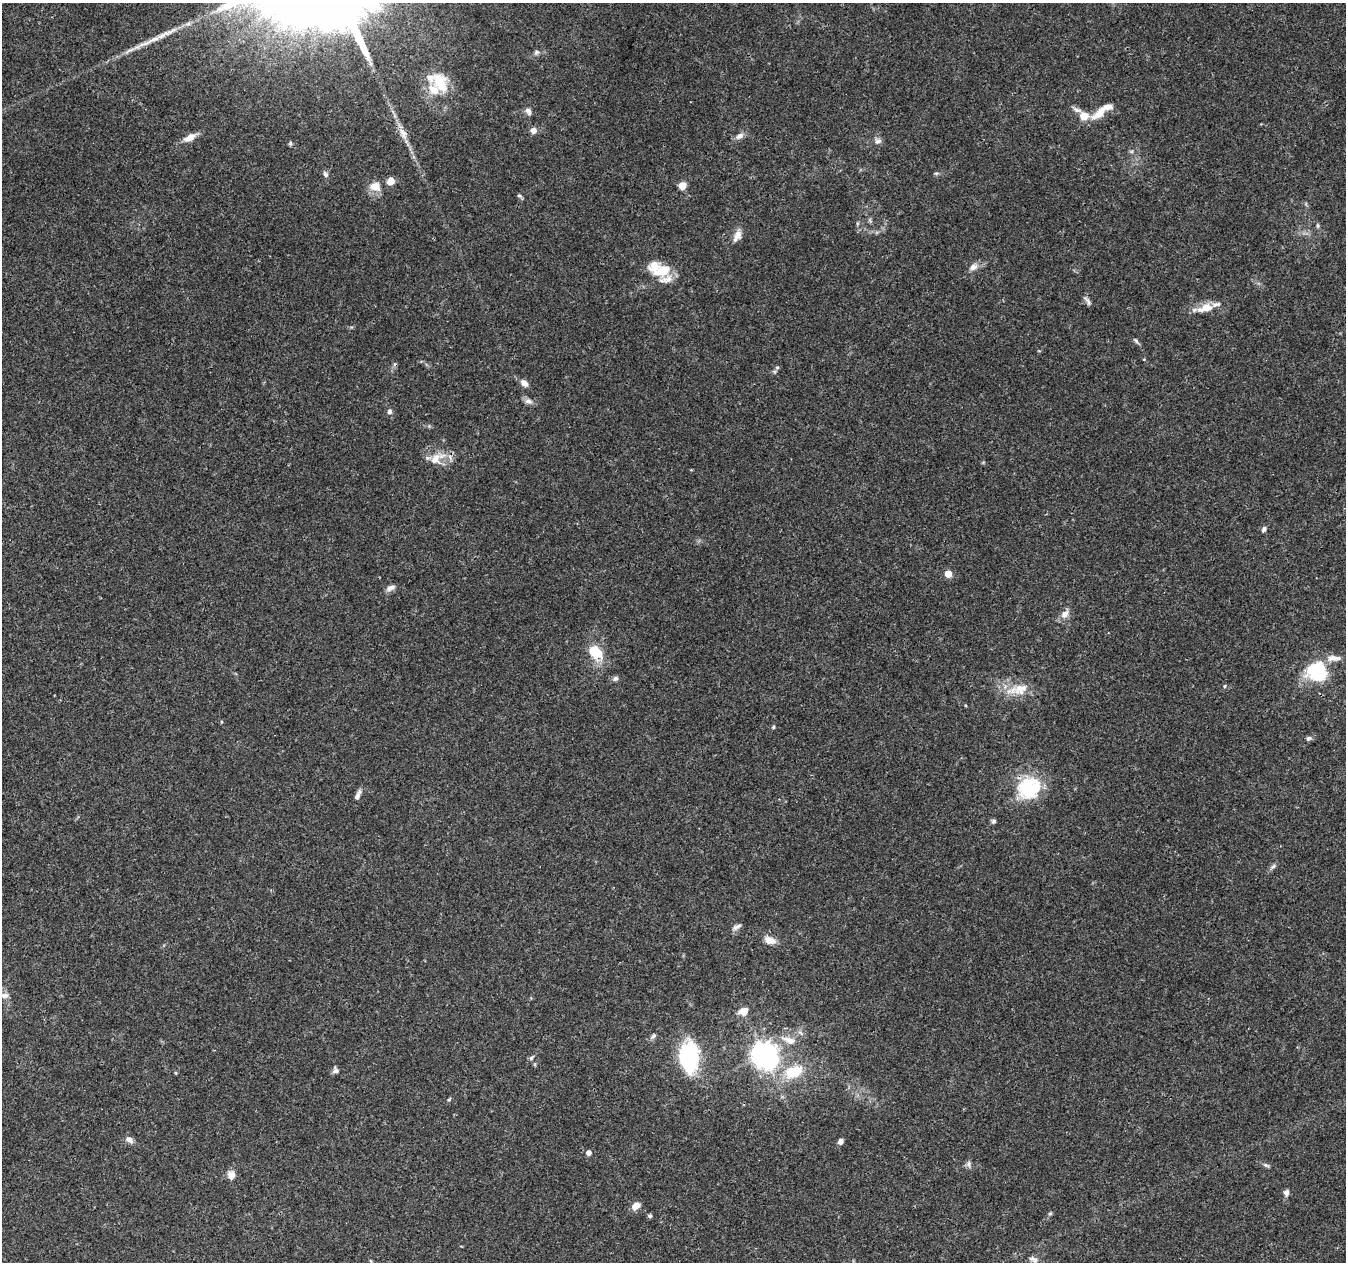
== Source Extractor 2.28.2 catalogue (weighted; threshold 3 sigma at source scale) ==
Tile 7 of 4 x 4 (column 3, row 2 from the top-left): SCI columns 2697-4040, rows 2802-4061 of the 5388 x 5541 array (HDU 1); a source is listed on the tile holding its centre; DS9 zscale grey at full resolution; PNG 1348 x 1264 px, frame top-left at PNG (2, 3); no overlay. Shown black and unused: <1% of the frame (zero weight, under 3 of 4 exposures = <1% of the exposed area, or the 3 px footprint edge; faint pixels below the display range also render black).
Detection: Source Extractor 2.28.2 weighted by HDU 2 'WHT'; one run over the whole footprint, this tile lists its part. Background 0.0487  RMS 0.0025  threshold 0.0113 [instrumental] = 3 sigma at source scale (4.5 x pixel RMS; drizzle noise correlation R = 1.50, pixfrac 1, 0.0396/0.0396 arcsec/px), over >= 5 px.
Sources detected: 78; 1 inside a brighter object's white glare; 1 cosmic-ray / hot-pixel residue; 1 long thin detection or spike segment (spike, bleed or trail) — not listed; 6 inside a brighter listed object's ellipse — not listed separately; the other 69 listed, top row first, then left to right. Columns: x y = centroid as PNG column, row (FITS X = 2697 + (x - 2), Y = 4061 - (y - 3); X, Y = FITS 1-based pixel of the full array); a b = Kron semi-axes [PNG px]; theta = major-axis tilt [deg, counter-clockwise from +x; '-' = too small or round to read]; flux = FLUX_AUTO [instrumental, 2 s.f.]
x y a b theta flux
536 52 8 6 46 0.61
440 83 31 18 -64 8.8
1077 110 15 5 -24 1.1
528 111 11 7 -69 1
1100 112 27 10 41 3.9
533 130 7 7 - 1.4
403 134 18 10 -60 2.5
739 136 12 7 31 1.3
190 137 17 8 28 2.3
878 141 10 9 - 1
936 173 6 4 0 0.38
325 174 8 6 -59 0.74
390 181 8 7 - 2.4
375 186 15 12 -15 3.1
682 186 5 5 - 6.2
519 196 7 5 -36 0.48
1318 225 7 4 -90 0.4
737 235 18 8 66 2
973 267 9 8 - 1.4
662 271 28 15 11 6.1
1088 301 15 5 -51 0.81
1205 308 20 10 15 4.2
1136 341 10 5 -47 0.52
777 367 6 5 - 0.4
524 383 9 6 -37 1.6
528 401 12 6 -9 1.1
390 412 7 6 - 0.82
437 458 27 14 31 4.2
1264 529 8 6 60 0.65
948 574 5 5 - 4.7
390 588 12 6 26 1.1
1065 614 15 9 53 1.7
595 652 22 16 -48 6.1
1333 658 22 8 2 2.2
1317 672 21 18 -16 16
615 679 8 6 32 0.68
1225 686 5 3 - 0.28
1020 689 34 15 12 5.7
773 727 5 4 - 0.34
1308 738 7 6 - 0.67
1029 788 29 27 32 15
357 796 14 5 66 1.2
993 821 6 5 - 0.56
1273 867 10 5 41 0.68
737 927 13 6 28 0.93
770 940 15 9 -18 2.2
5 995 11 7 7 1
743 1011 10 8 18 2.8
800 1033 8 4 -44 0.63
653 1036 9 6 44 0.7
789 1040 23 9 -19 3.2
764 1055 8 7 - 240
689 1056 31 18 -85 25
531 1058 9 5 48 0.55
335 1070 8 7 - 0.86
793 1072 26 16 22 9
176 1073 5 3 - 0.24
449 1099 6 3 46 0.3
129 1140 11 7 -30 1.3
840 1141 6 5 - 0.97
588 1153 5 5 - 1.3
968 1164 10 6 87 0.78
1266 1165 10 5 -18 0.57
231 1175 10 9 - 1.9
1286 1193 7 6 - 1.1
636 1206 10 7 39 2
1050 1214 5 5 - 0.36
650 1216 6 5 - 0.41
1035 1260 14 7 69 1.3
Overlapping masked pixels (flux is a lower limit): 3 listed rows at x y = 1100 112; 437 458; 1029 788
Isophote crosses this tile's border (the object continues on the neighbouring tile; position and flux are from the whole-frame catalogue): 1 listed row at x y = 1035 1260